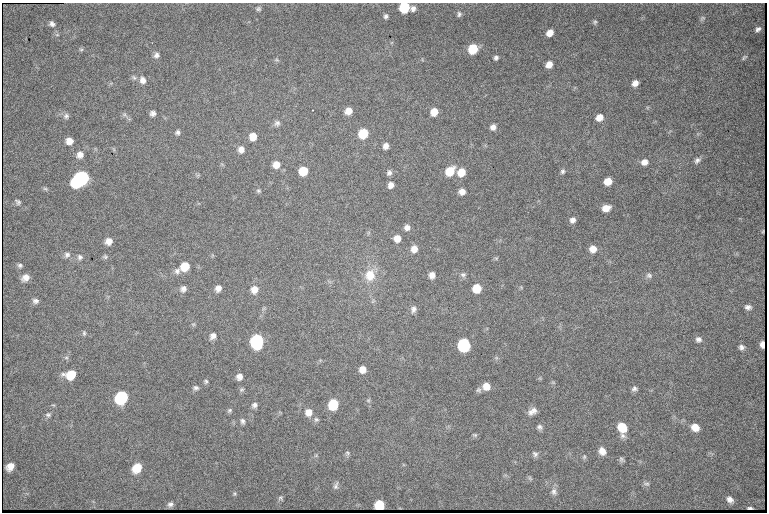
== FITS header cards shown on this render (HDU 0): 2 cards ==
NAXIS1  =                  765 /fastest changing axis
NAXIS2  =                  510 /next to fastest changing axis

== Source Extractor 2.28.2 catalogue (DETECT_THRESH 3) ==
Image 765 x 510 px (HDU 0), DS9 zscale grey, 1 PNG px = 1 image px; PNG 769 x 514 px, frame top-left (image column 1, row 510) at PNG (2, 3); no overlay
Background 5020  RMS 43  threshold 129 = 3 sigma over >= 5 px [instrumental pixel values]
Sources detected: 129; all 129 listed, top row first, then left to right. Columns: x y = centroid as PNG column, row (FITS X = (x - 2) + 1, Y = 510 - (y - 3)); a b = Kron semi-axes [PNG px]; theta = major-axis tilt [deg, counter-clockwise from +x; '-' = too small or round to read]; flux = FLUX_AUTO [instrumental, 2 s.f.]
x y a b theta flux
404 8 8 7 - 130000
413 8 7 6 - 11000
258 9 7 6 - 6300
459 14 7 6 - 7100
386 16 6 5 - 7300
702 18 8 5 48 6100
595 22 6 5 - 4700
52 24 7 6 - 9000
758 29 5 4 - 7700
550 33 7 5 44 26000
81 49 6 5 - 4400
473 49 7 6 - 100000
156 55 8 7 - 10000
744 57 7 4 45 4500
496 58 5 4 - 7100
276 60 7 4 0 4100
549 64 6 5 - 25000
134 77 8 5 -48 6700
143 80 8 7 - 17000
635 83 6 5 - 18000
348 111 7 6 - 26000
434 112 7 6 - 39000
153 113 5 5 - 11000
124 114 9 6 -38 7800
66 116 8 8 - 9700
599 117 7 6 - 26000
277 123 8 7 - 10000
493 127 7 6 - 15000
178 132 6 6 - 7700
363 134 7 7 - 110000
253 137 7 7 - 35000
69 141 7 7 - 24000
386 146 6 5 - 16000
241 149 9 8 - 17000
80 155 9 8 - 18000
697 160 9 6 43 9500
644 162 7 6 - 18000
276 165 8 8 - 28000
303 171 7 7 - 76000
450 171 8 7 - 70000
562 171 7 5 62 6700
461 172 8 7 - 43000
389 173 7 6 - 9100
81 179 13 8 38 690000
608 181 6 6 - 41000
391 185 6 5 - 16000
45 189 7 4 -19 4900
258 191 6 6 - 5100
462 192 6 6 - 19000
18 202 8 6 -39 7500
606 208 7 6 - 29000
573 220 7 6 - 12000
407 227 6 6 - 14000
763 231 3 2 - 2400
368 233 6 4 72 3800
397 238 7 7 - 26000
109 241 7 7 - 20000
414 249 8 7 - 22000
593 249 7 7 - 27000
67 255 8 8 - 11000
80 257 8 7 - 9900
105 257 7 6 - 5600
20 265 6 5 - 6700
185 266 8 7 - 55000
177 271 8 7 - 12000
370 275 16 14 78 56000
432 275 7 6 - 18000
463 275 8 6 -1 8000
649 275 9 7 -2 9000
26 278 8 7 - 22000
218 288 7 6 - 17000
477 288 7 7 - 58000
183 289 8 7 - 12000
254 289 9 8 - 26000
35 301 7 6 - 9700
373 301 7 4 45 4700
748 307 8 6 -1 10000
413 309 9 7 74 12000
193 324 6 5 - 4300
84 333 7 5 -90 5400
213 336 8 6 47 14000
698 339 7 7 - 11000
257 341 9 8 - 460000
762 344 6 4 -87 4500
464 345 8 7 - 380000
741 347 7 6 - 9600
66 358 6 4 0 4700
363 369 7 7 - 23000
71 375 10 7 11 63000
239 376 7 6 - 16000
206 381 6 5 - 5100
553 382 6 3 -19 3300
486 386 7 7 - 28000
196 388 7 6 - 7600
634 389 6 6 - 8400
241 390 6 6 - 5600
479 390 7 7 - 6500
122 397 9 8 - 280000
368 400 6 5 - 4500
333 404 8 7 - 120000
254 405 7 6 - 9300
229 410 7 5 46 5600
532 411 11 7 32 18000
309 412 9 9 - 24000
48 415 7 6 - 6700
316 419 7 6 - 6800
242 421 7 5 -76 7900
540 427 8 6 -43 8200
695 427 8 7 - 29000
622 428 10 7 -75 74000
475 435 7 5 -15 4900
602 451 9 7 -63 22000
347 453 7 6 - 5800
535 454 8 7 - 8700
316 455 6 4 1 4000
584 457 7 5 88 5200
621 459 7 5 -50 6300
10 466 8 6 44 27000
137 468 9 7 54 56000
530 478 8 4 -53 4400
646 484 10 5 -10 6900
336 486 10 6 73 8900
554 492 10 8 -81 13000
234 494 6 4 73 3900
281 498 7 6 - 5300
730 499 7 5 -48 14000
170 504 5 4 - 8100
379 505 7 7 - 56000
750 508 5 2 - 6000
At the frame edge (FLAGS 8, measured only in part): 1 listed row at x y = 404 8